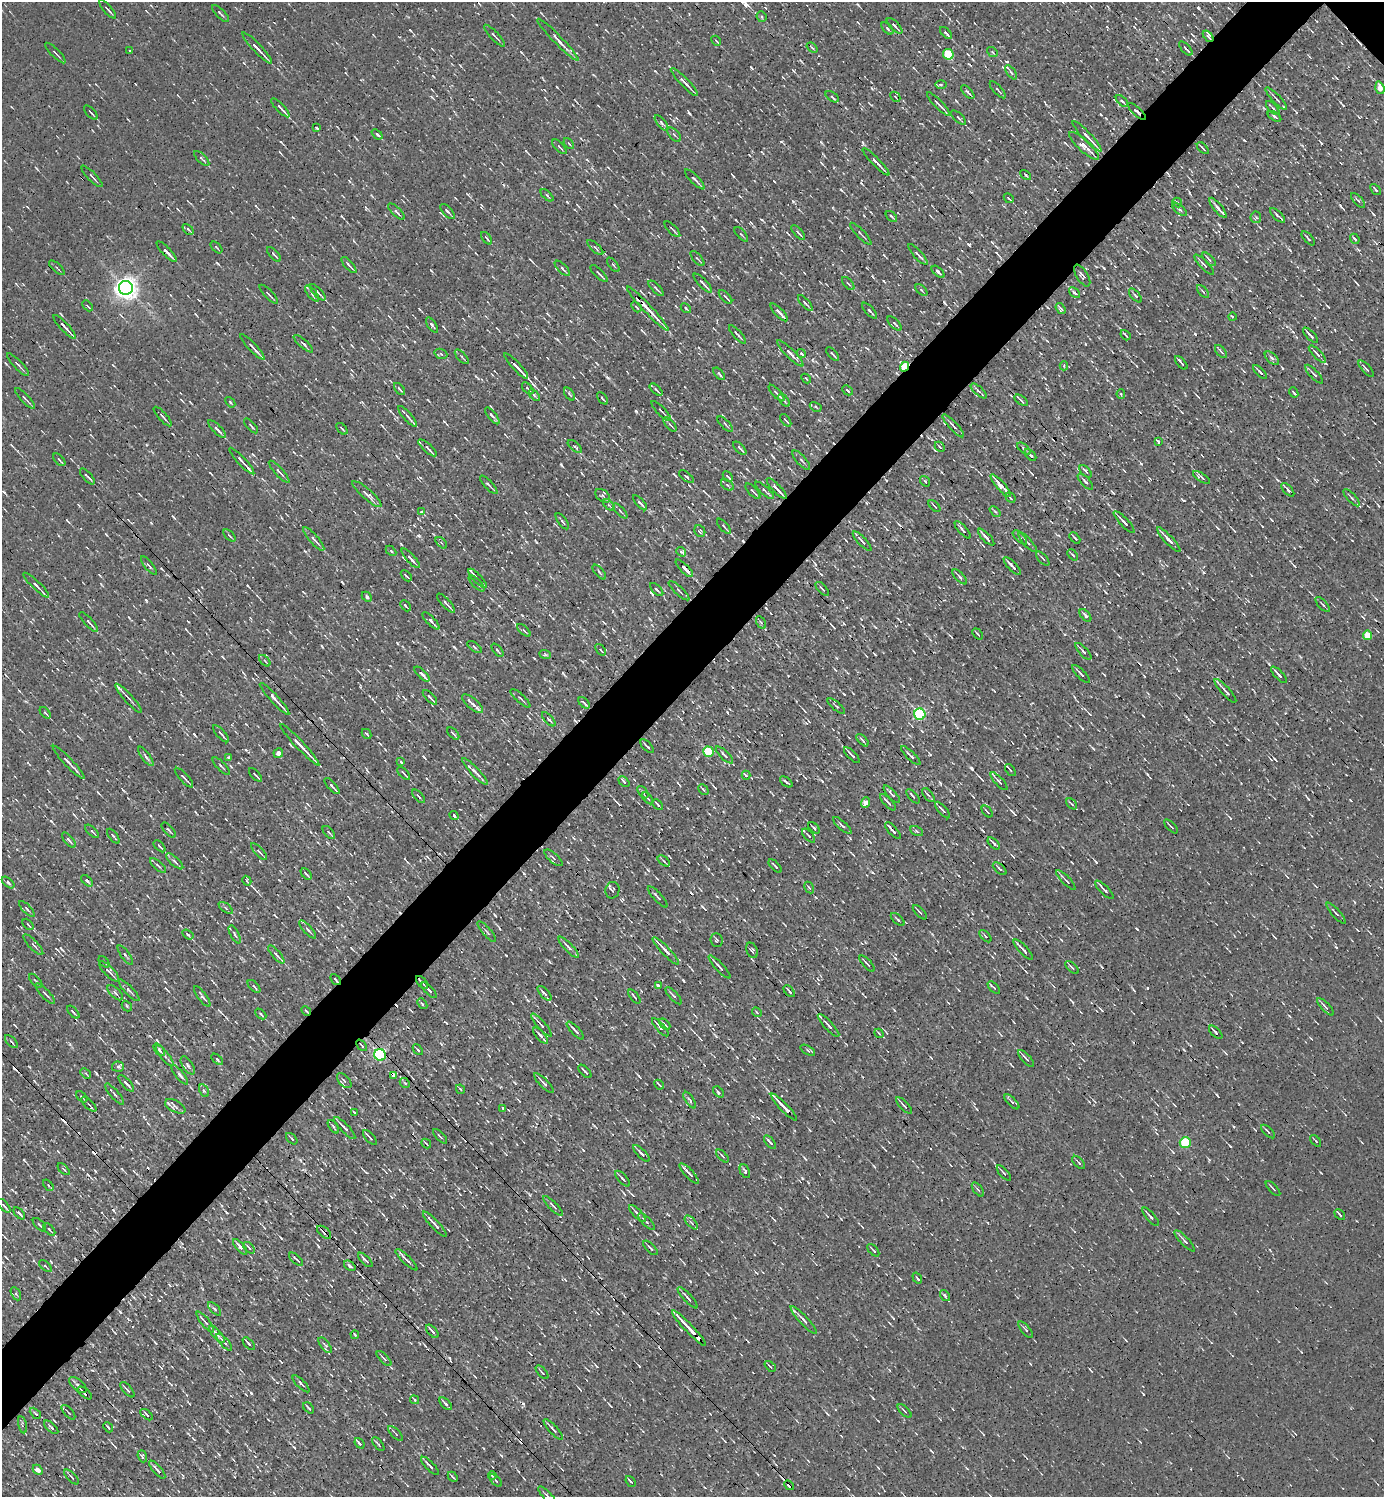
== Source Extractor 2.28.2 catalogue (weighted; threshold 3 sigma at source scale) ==
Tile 7 of 4 x 4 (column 3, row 2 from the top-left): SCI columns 3062-4443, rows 2989-4483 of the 5978 x 5977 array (HDU 1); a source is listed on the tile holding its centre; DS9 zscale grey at full resolution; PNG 1386 x 1499 px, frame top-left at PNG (2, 2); each listed source drawn as its Kron ellipse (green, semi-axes under 4 px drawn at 4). Shown black and unused: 5% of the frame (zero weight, under 3 of 4 exposures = <1% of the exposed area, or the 3 px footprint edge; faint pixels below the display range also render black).
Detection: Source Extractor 2.28.2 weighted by HDU 2 'WHT'; one run over the whole footprint, this tile lists its part. Background 0.00236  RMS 0.01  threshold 0.0455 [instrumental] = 3 sigma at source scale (4.5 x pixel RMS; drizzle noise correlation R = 1.50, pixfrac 1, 0.05/0.05 arcsec/px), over >= 5 px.
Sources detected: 1178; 33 cosmic-ray / hot-pixel residue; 3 long thin detections or spike segments (spike, bleed or trail) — neither listed nor drawn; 26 inside a brighter listed object's ellipse — not listed separately; of the other 1116, all 500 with FLUX_AUTO >= 1.64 (the completeness limit of this list) listed and drawn (616 fainter detections not listed), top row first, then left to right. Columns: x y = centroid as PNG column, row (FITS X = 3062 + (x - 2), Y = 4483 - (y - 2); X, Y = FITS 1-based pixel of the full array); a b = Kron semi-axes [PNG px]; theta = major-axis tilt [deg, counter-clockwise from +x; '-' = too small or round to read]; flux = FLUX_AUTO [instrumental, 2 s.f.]
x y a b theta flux
108 9 12 3 -48 2.7
220 14 11 3 -45 2.1
761 17 6 5 - 2.1
895 26 10 3 -45 3.5
887 28 7 3 -46 1.9
946 33 7 3 -45 3.4
494 36 14 3 -47 2.6
1208 36 6 4 -50 4
558 40 29 4 -46 8.6
716 41 5 3 - 2
257 48 21 3 -47 8.1
812 48 6 3 -40 1.7
1186 48 8 2 -47 3.5
130 50 3 3 - 6.5
992 52 6 4 -39 1.7
55 53 14 3 -45 2.2
948 54 5 5 - 61
1011 72 8 4 -54 2.3
684 82 19 3 -46 9.9
941 85 6 4 0 1.7
1380 88 6 4 -73 9.3
998 90 11 2 -48 2.2
968 92 8 3 -46 3.4
832 97 7 2 -35 1.8
895 97 6 4 -44 1.7
1276 99 15 3 -47 3.5
1122 101 7 3 -44 2.6
938 104 16 3 -46 5.5
280 108 12 3 -46 5.9
1273 108 9 2 -46 2
1137 111 11 4 -44 2.9
91 113 9 2 -47 2.6
1274 116 7 3 -34 2.2
959 118 9 3 -43 2.4
661 123 9 4 -52 2.3
317 127 3 3 - 2.3
377 134 6 4 -39 2.8
674 135 8 5 -46 2.3
1087 136 20 3 -46 10
569 143 6 4 -50 1.7
1084 146 19 6 -42 11
559 147 9 3 -47 2
1203 148 7 2 -45 2.3
202 159 10 3 -44 2.1
876 162 18 3 -46 8.3
1026 175 6 3 -46 1.9
92 176 14 3 -46 2.9
695 179 13 3 -46 4.6
1375 189 6 2 -48 2
547 195 8 3 -45 1.7
1009 198 5 2 - 1.9
1358 201 9 4 -47 2.1
1177 203 5 3 - 1.7
1218 208 12 3 -51 4.3
1179 209 9 3 -41 2.1
448 211 9 3 -47 2.6
396 212 11 3 -44 3.1
1277 215 9 4 -44 2.7
891 216 7 2 -43 2.1
1256 217 6 5 - 1.7
188 229 6 3 -44 2.2
672 229 10 2 -45 2
798 232 9 3 -48 2.8
741 234 9 3 -49 2
861 234 15 3 -46 2.2
487 238 7 3 -53 2
1308 238 8 3 -48 2.2
1355 239 5 2 - 1.7
216 247 7 2 -45 1.7
595 247 10 4 -42 2.2
167 252 13 3 -46 6.6
274 254 9 2 -48 2.1
918 254 14 3 -47 3.8
697 259 9 3 -48 1.7
1209 259 8 3 -46 2.3
349 265 10 3 -49 2.5
613 265 8 4 -51 1.8
1204 265 13 4 -45 4.5
57 268 10 3 -42 1.8
562 268 10 3 -45 2.8
938 272 8 4 -42 3
599 273 11 2 -45 2.9
1082 276 12 5 -58 3.5
703 283 12 3 -46 5.5
848 283 8 4 -47 2
126 288 7 7 - 960
656 288 10 3 -45 2.3
921 290 7 4 -43 1.9
318 292 10 3 -46 3.6
1203 292 8 3 -48 1.8
1074 293 6 4 -43 2.2
269 294 12 3 -46 2.2
312 294 10 3 -50 2.1
1135 296 8 3 -49 2.4
725 297 8 3 -45 3.4
805 303 10 3 -48 3.2
87 306 6 3 -45 2
636 307 6 3 -50 2.1
686 308 6 3 -44 1.8
648 309 30 4 -47 18
1061 309 6 3 -54 2.5
869 311 10 3 -47 2.8
779 312 11 3 -46 7
1232 317 4 3 - 2
894 323 9 3 -45 1.9
432 325 8 4 -57 2.3
64 327 16 2 -47 6
737 334 12 2 -48 2.7
1126 335 6 2 -51 1.7
1310 335 10 3 -45 3.3
303 344 12 4 -41 2.9
252 347 17 3 -46 8.7
1221 352 8 3 -49 2.5
790 353 18 4 -44 7.6
441 354 6 5 - 2.1
801 354 5 3 - 2.6
833 354 8 2 -45 2.2
1317 354 11 4 -45 3.7
462 357 9 3 -48 1.9
1272 358 8 4 -41 3.2
1181 363 8 2 -48 3
18 365 15 3 -46 3
516 366 17 3 -47 10
1064 366 4 3 - 1.6
904 367 5 4 - 82
1366 369 10 3 -48 2.5
1260 372 9 2 -44 3.1
719 374 7 3 -49 2.6
1314 374 12 3 -47 3.4
806 378 5 3 - 1.9
528 388 7 3 -48 2
399 389 7 3 -49 2.1
656 389 7 3 -43 2.1
847 390 5 3 - 3.1
979 391 10 4 -41 2.6
1294 392 5 3 - 2.2
776 393 10 2 -47 5.9
569 394 7 4 -54 1.8
1121 394 5 4 - 1.7
534 395 7 3 -47 2
25 398 13 3 -47 2.6
602 398 7 2 -52 1.7
784 400 7 3 -49 1.9
1021 400 8 4 -35 2.6
230 402 6 3 -50 1.8
816 407 6 3 -29 1.7
661 411 13 3 -46 2.2
163 416 12 2 -48 2.9
407 416 13 4 -48 3.9
492 416 10 2 -51 2.7
786 420 7 2 -50 2
670 424 9 4 -48 2.6
725 424 10 3 -45 2
251 426 9 3 -48 2
953 426 15 4 -47 5.6
217 429 12 3 -46 4.2
342 429 7 2 -47 1.8
1158 442 3 3 - 17
575 447 8 3 -39 2.5
940 447 6 2 -45 1.6
427 448 12 4 -41 3.9
740 448 8 2 -44 3.3
1024 449 8 3 -40 2
1030 455 7 2 -46 2.5
59 460 7 2 -48 2.6
801 460 12 5 -48 3.2
242 461 18 3 -47 7.2
1085 471 8 3 -44 2.2
279 472 14 4 -48 3.8
87 476 10 3 -48 2.5
686 476 9 4 -38 2.6
728 477 6 2 -47 2.1
1201 478 10 3 -34 4.4
925 481 6 4 -54 1.7
1085 482 10 4 -48 3
489 485 12 3 -47 2.7
727 485 7 4 -36 1.8
1001 486 14 4 -49 8.9
777 488 13 3 -47 8.1
764 490 12 3 -41 2.9
1288 490 8 3 -48 3.2
753 491 10 2 -47 1.8
367 494 19 5 -41 7.9
603 496 8 5 -40 2.6
1011 498 5 2 - 1.7
1352 498 11 3 -47 2.3
640 503 9 3 -48 4.6
609 505 7 4 -45 2
934 506 7 2 -47 1.8
620 511 9 3 -47 2.1
421 512 4 3 - 3.5
995 512 6 4 -44 1.7
562 521 9 2 -53 2
1124 522 14 3 -47 5.6
724 526 9 3 -48 1.7
963 530 11 3 -48 2.9
700 531 6 5 - 1.9
229 535 7 3 -45 1.7
986 537 11 3 -46 4.7
1020 537 9 4 -45 2.1
1075 538 6 2 -47 1.9
314 539 15 4 -48 4.7
1169 540 16 3 -47 7.9
862 541 13 3 -46 4
1028 542 12 3 -48 2.4
441 543 7 4 -45 1.7
391 551 6 3 -45 1.7
681 552 5 3 - 8.8
1073 555 6 2 -48 1.7
411 558 12 3 -47 5.3
1043 559 8 3 -48 2.1
149 565 11 3 -51 2.2
1012 566 11 2 -46 4
684 568 11 3 -46 6.7
599 572 9 3 -50 1.9
406 576 6 2 -45 2.6
960 577 9 3 -46 2.8
477 578 12 2 -46 4.5
477 583 10 3 -45 1.7
36 585 17 3 -43 5.2
822 589 9 3 -46 2.4
657 590 8 3 -45 1.8
679 591 13 3 -43 2.2
367 597 6 4 -43 2.5
446 603 12 3 -47 4.1
1323 605 9 3 -47 2.1
405 606 6 3 -47 1.8
1085 615 7 4 -50 3.5
431 621 11 3 -46 4.9
89 622 13 3 -47 3.2
761 622 7 4 -60 2
524 630 8 4 -43 2.3
978 634 6 2 -49 1.8
1367 635 5 4 - 23
474 647 8 3 -35 1.9
497 650 8 3 -49 2
601 650 6 4 -51 2.1
1083 651 11 3 -47 3.6
545 654 6 4 -16 1.7
265 661 7 3 -45 1.8
422 674 9 3 -46 5.6
1081 674 12 3 -46 3.3
1279 675 11 3 -46 5.3
1225 691 15 2 -48 6.3
430 697 9 2 -46 3.2
129 698 19 2 -48 3.3
520 698 13 3 -43 2.7
275 699 21 3 -47 13
584 703 7 2 -44 2.5
472 704 13 5 -40 6
836 706 10 3 -40 2.1
45 713 7 3 -51 2
920 714 5 5 - 160
549 719 9 3 -48 2.1
221 734 11 3 -48 3.8
367 734 5 2 - 1.8
453 734 7 3 -46 2.5
862 740 7 3 -46 2.1
300 745 28 3 -47 17
647 746 8 2 -45 2.8
708 752 5 5 - 56
278 753 5 4 - 6.3
724 755 11 3 -44 3
852 755 10 2 -46 5.2
146 756 11 3 -55 2.9
911 756 13 3 -44 3.3
228 757 3 3 - 5.5
401 761 3 3 - 12
69 762 22 3 -46 7
221 766 11 3 -45 2.2
1010 770 7 3 -54 2.1
475 771 18 4 -47 6.3
404 773 8 2 -46 2.4
255 775 8 2 -46 2.1
746 775 4 4 - 2.4
184 778 13 2 -47 5.2
999 781 11 3 -47 3
624 782 6 3 -42 2.4
786 782 7 2 -37 2.3
332 786 10 3 -47 5
703 790 6 3 -44 1.7
643 792 7 3 -52 2
892 794 11 3 -49 3.1
928 795 8 3 -52 2.2
418 796 8 3 -49 1.7
913 796 9 2 -49 2.6
648 798 7 3 -49 1.9
888 802 10 2 -46 3.7
865 803 5 4 - 6.9
658 804 6 2 -45 1.7
1072 804 6 3 -43 1.9
943 810 10 3 -48 4.3
987 811 7 3 -48 1.7
454 815 5 3 - 2.1
842 825 12 3 -42 3
1171 826 9 2 -46 2
814 828 7 2 -44 2.8
169 830 9 3 -48 1.9
92 831 8 3 -43 2.3
893 831 10 3 -48 5.2
917 831 7 4 -28 2
329 832 8 3 -47 2.7
113 836 9 3 -52 1.9
809 836 8 3 -48 2.2
69 840 9 4 -49 3
994 843 7 2 -43 2.7
159 846 7 2 -46 3.1
259 852 11 4 -47 2.9
553 858 11 4 -41 2.6
175 861 11 4 -43 3
664 861 7 3 -38 1.9
158 865 10 3 -41 2.2
775 866 8 2 -45 2.2
1000 869 8 3 -43 2.7
306 874 7 3 -44 2.1
1066 880 13 3 -46 3.7
87 881 7 4 -43 2.7
247 881 5 3 - 2.3
8 883 7 4 -40 2
809 888 6 4 -60 1.9
612 890 8 7 - 2.4
1104 890 12 3 -45 3.6
658 897 14 3 -48 2.7
226 908 8 4 -37 1.9
27 909 10 3 -46 2.5
920 912 9 3 -46 2.4
1336 913 13 3 -48 2.5
898 919 8 3 -42 1.9
28 924 6 3 -47 2.5
308 929 11 4 -47 3.2
487 932 13 3 -49 2.2
188 934 6 3 -36 2.2
235 934 10 4 -62 2.6
985 936 7 4 -46 2
717 940 7 6 - 2.1
33 945 13 4 -47 3.1
569 947 14 4 -47 5.6
752 950 8 5 -68 2.3
1023 950 13 3 -46 7.9
666 951 18 3 -47 9.6
276 954 11 4 -49 4.6
125 955 11 4 -54 2.5
104 962 6 3 -48 2.1
867 964 10 2 -47 2.1
720 967 15 3 -47 5.7
1072 967 8 3 -42 2
109 971 13 5 -46 5.5
335 979 6 2 -48 1.8
36 981 9 3 -47 1.7
422 983 8 2 -49 2.4
254 986 8 3 -46 2.3
658 986 4 3 - 6.2
994 988 8 3 -46 1.8
129 990 14 3 -47 3.3
429 990 10 3 -46 6.3
789 991 7 2 -48 2.1
115 993 9 5 -44 3.5
544 993 9 4 -46 3.1
45 994 13 3 -46 3
202 996 12 4 -54 3.9
673 996 11 3 -48 2.5
634 997 8 3 -51 2.3
422 1004 6 4 -50 2
127 1006 6 4 -49 1.7
1325 1007 11 3 -47 3.5
306 1011 5 2 - 1.8
73 1012 8 2 -47 2.4
757 1012 5 4 - 1.7
261 1014 6 3 -43 2.1
665 1024 7 3 -43 2.3
541 1025 15 3 -48 4.5
828 1025 15 3 -47 3.5
660 1027 11 3 -48 4.1
575 1030 11 3 -47 4.1
1216 1032 8 3 -45 3.7
879 1033 5 3 - 1.8
541 1036 10 3 -49 4.4
11 1042 8 4 -46 2.1
362 1045 7 3 -48 1.9
159 1050 7 4 -51 4.3
418 1050 6 2 -47 2
808 1050 8 4 -30 1.9
380 1055 6 5 - 200
165 1056 13 3 -51 3.5
1026 1058 10 3 -47 3.5
217 1059 7 3 -42 2
188 1065 10 5 -57 3.1
118 1066 6 5 - 2.8
585 1071 8 2 -46 3.2
86 1073 6 4 -40 1.7
180 1075 12 4 -50 3.9
394 1075 4 3 - 61
344 1081 9 5 -46 3.2
126 1083 10 3 -48 4.3
405 1083 6 4 -43 1.7
544 1083 13 3 -46 4
659 1085 5 2 - 1.7
460 1089 5 3 - 1.7
204 1091 7 4 -60 2.2
718 1092 6 4 -46 2
115 1094 13 2 -49 2.3
82 1097 7 3 -44 1.7
690 1100 9 4 -56 2.4
1012 1102 9 4 -45 2.3
89 1104 10 2 -45 2.2
175 1106 11 5 -28 3.3
904 1106 11 2 -46 3
784 1107 18 3 -46 13
503 1108 3 3 - 6.9
355 1113 4 2 - 2.2
333 1127 8 3 -54 2.2
345 1128 15 3 -46 6.5
1268 1132 9 3 -44 2
440 1136 9 3 -46 1.9
370 1137 9 3 -48 3.2
292 1139 7 2 -45 1.7
1316 1141 7 2 -48 1.9
770 1142 8 2 -50 3.5
1185 1143 5 5 - 76
426 1144 5 2 - 1.7
641 1153 11 3 -45 3.3
722 1156 8 3 -45 1.8
1079 1162 8 3 -46 2.1
64 1169 7 4 -46 2
745 1171 7 4 -65 3
1004 1173 9 3 -48 2.9
689 1174 13 3 -47 4.9
622 1179 10 3 -48 3
48 1185 6 3 -50 1.7
1273 1188 9 2 -46 1.8
978 1189 8 4 -52 2.2
4 1206 8 3 -48 3.3
553 1206 13 3 -45 2.7
19 1213 7 3 -47 3.3
637 1214 11 4 -45 4.4
1340 1214 6 3 -42 2.6
1151 1217 11 3 -49 3.8
646 1222 11 3 -45 2.3
691 1222 8 4 -48 2
435 1224 17 3 -47 7.6
39 1225 8 2 -45 2
49 1229 7 2 -46 1.8
324 1232 8 5 -42 4
1185 1241 14 3 -47 3.6
240 1247 9 4 -50 5.5
249 1248 7 3 -45 1.7
651 1248 9 3 -45 3.4
873 1250 7 2 -48 2.2
296 1259 9 2 -42 1.8
365 1260 9 3 -44 3.4
406 1260 14 3 -44 5.4
45 1266 7 4 -43 1.7
350 1266 6 4 -37 2.7
917 1278 6 2 -56 1.6
16 1294 7 4 -61 2
945 1296 6 3 -55 1.9
688 1298 14 3 -47 4.1
215 1309 8 4 -46 2.3
804 1320 18 4 -47 6.5
205 1322 13 3 -51 2.5
689 1328 24 3 -47 17
1026 1330 10 3 -50 2.1
432 1331 8 2 -49 3.3
217 1334 11 3 -48 4.4
355 1335 4 3 - 1.7
224 1342 11 3 -48 3.4
249 1344 8 3 -48 3.1
325 1345 9 4 -51 2.1
384 1358 10 3 -46 2.5
770 1366 6 3 -43 1.7
542 1372 8 2 -48 1.7
301 1384 11 3 -45 2.6
78 1385 10 5 -41 3.4
127 1390 9 3 -48 2.9
85 1393 8 3 -39 7.2
414 1400 5 3 - 2.8
446 1404 8 3 -45 3.4
309 1408 7 2 -48 2.4
905 1411 9 3 -43 1.7
68 1412 9 3 -47 1.7
35 1413 6 3 -45 1.9
147 1415 7 3 -39 2
22 1425 8 3 -78 2
51 1427 9 3 -42 2.3
108 1427 5 2 - 2.2
553 1429 13 3 -47 4.4
395 1433 9 3 -45 1.8
359 1443 6 3 -50 2.5
378 1444 8 2 -48 2
142 1456 6 4 -69 2.2
430 1466 12 2 -46 3.9
38 1470 6 3 -46 110
157 1470 11 3 -49 4.3
492 1475 4 3 - 4.2
72 1477 9 3 -46 2.7
453 1477 6 2 -46 1.7
496 1481 7 2 -45 1.8
631 1481 6 2 -49 1.9
789 1485 5 3 - 40
548 1496 13 3 -48 2.4
Overlapping masked pixels (flux is a lower limit): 24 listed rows (the first 20) at x y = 1208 36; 1137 111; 648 309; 904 367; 242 461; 1124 522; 684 568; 1225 691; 275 699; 69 762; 569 947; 666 951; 335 979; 422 983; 306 1011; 362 1045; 380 1055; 394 1075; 784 1107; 324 1232
Isophote crosses this tile's border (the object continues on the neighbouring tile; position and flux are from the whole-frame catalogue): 1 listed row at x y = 548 1496
Unlisted compact peaks at least as high as the median listed source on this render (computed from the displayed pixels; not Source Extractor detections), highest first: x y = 969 244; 419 536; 608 378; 793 201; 146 600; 1137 929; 824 617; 1269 664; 453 1067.